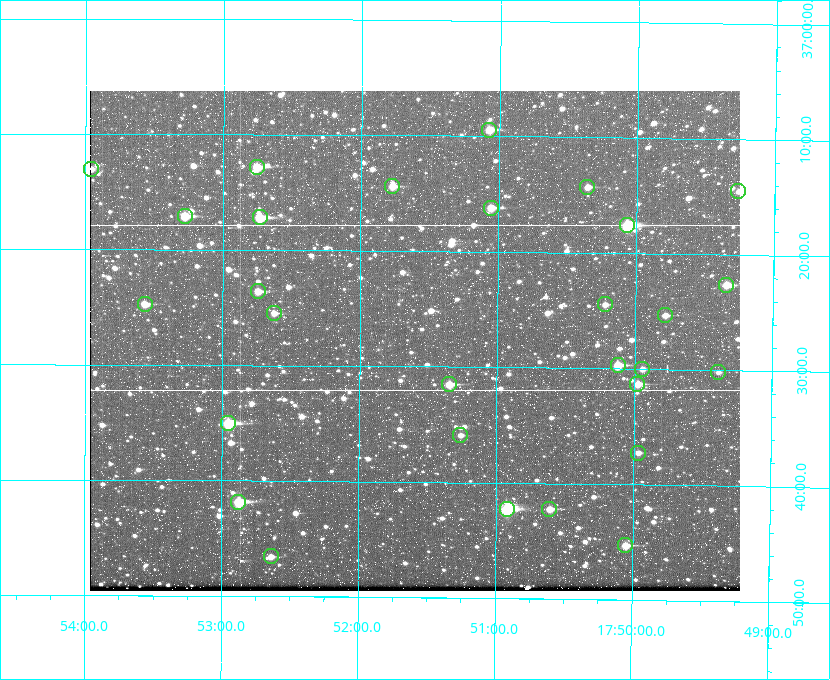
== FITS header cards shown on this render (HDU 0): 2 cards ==
NAXIS1  =                  650
NAXIS2  =                  500

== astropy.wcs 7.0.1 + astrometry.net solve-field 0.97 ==
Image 650 x 500 px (HDU 0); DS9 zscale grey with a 90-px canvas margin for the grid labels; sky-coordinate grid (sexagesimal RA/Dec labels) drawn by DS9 from the SOLVED WCS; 29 Tycho-2 reference stars matched to detected sources circled (green)
Header WCS: none
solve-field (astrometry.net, Tycho-2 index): SOLVED blind (the file carries no WCS)
Solved WCS: RA---TAN-SIP/DEC--TAN-SIP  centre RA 17:51:36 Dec +37:28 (267.90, +37.46 deg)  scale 5.2 arcsec/px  FOV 56.3' x 43.3'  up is +180 deg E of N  parity flipped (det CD > 0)
(file carries no celestial WCS; the grid is the blind solution)
Tycho-2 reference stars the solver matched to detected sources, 29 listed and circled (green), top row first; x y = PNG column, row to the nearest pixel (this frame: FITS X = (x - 90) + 1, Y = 500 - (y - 91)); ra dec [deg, ICRS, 3 dp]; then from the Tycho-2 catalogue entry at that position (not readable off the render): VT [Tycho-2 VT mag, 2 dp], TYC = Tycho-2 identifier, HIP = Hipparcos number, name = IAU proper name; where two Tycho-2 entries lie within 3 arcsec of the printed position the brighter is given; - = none
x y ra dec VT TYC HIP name
489 130 267.768 +37.157 9.98 2620-745-1 - -
257 167 268.189 +37.213 9.71 2620-542-1 - -
91 169 268.489 +37.217 11.29 2620-732-1 - -
392 186 267.943 +37.240 10.39 2620-505-1 - -
587 187 267.589 +37.238 11.09 2619-212-1 - -
738 191 267.316 +37.242 12.03 2619-611-1 - -
491 208 267.764 +37.270 10.17 2620-784-1 - -
185 216 268.319 +37.285 9.88 2620-536-1 - -
260 217 268.183 +37.286 8.98 2620-786-1 87506 -
627 225 267.517 +37.293 8.96 2619-379-1 - -
726 285 267.335 +37.377 10.60 2619-634-1 - -
258 291 268.186 +37.393 10.44 2620-175-1 - -
145 304 268.392 +37.412 10.60 2620-800-1 - -
605 304 267.555 +37.408 11.50 2619-358-1 - -
274 313 268.156 +37.424 11.25 2620-712-1 - -
665 315 267.445 +37.422 11.17 2619-451-1 - -
618 365 267.531 +37.495 10.07 2619-274-1 - -
642 369 267.485 +37.500 11.33 2619-40-1 - -
718 372 267.347 +37.503 12.15 3088-638-1 - -
449 384 267.836 +37.525 9.96 3089-889-1 - -
637 384 267.494 +37.522 10.35 3088-270-1 - -
228 423 268.239 +37.584 8.64 3089-755-1 - -
460 435 267.815 +37.598 11.54 3089-1081-1 - -
638 453 267.491 +37.621 11.40 3088-1284-1 - -
238 502 268.219 +37.697 8.93 3089-671-1 - -
507 509 267.730 +37.705 8.13 3089-1203-1 87349 -
549 509 267.652 +37.703 11.04 3089-693-1 - -
625 545 267.512 +37.755 10.10 3089-2332-1 - -
271 556 268.159 +37.775 11.22 3089-2245-1 - -